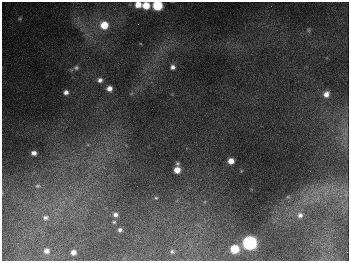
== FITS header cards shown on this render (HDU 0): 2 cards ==
NAXIS1  =                  347
NAXIS2  =                  259

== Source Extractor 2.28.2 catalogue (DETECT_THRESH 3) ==
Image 347 x 259 px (HDU 0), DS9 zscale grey, 1 PNG px = 1 image px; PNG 351 x 263 px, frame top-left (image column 1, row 259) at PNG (2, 2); no overlay
Background 674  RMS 50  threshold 149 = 3 sigma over >= 5 px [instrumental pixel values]
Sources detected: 30; all 30 listed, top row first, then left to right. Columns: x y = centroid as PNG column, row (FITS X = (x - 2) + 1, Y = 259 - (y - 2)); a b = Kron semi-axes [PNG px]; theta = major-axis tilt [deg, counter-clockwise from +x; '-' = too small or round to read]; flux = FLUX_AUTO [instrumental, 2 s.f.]
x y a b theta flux
138 5 6 5 - 4.0e+04
146 5 6 5 - 6.5e+04
157 5 6 6 - 2.5e+05
20 19 6 5 - 4.5e+03
138 24 2 2 - 2.3e+03
104 25 8 7 - 8.1e+04
309 30 7 4 -88 4.9e+03
173 67 6 6 - 1.3e+04
76 68 7 6 - 1.0e+04
100 80 7 6 - 1.4e+04
109 88 6 5 - 2.3e+04
66 92 6 5 - 1.4e+04
326 94 7 6 - 2.2e+04
34 153 5 4 - 1.5e+04
231 161 5 5 - 3.5e+04
178 163 6 5 - 6.8e+03
177 170 6 6 - 3.8e+04
37 186 7 5 27 7.0e+03
288 197 6 3 -17 3.7e+03
156 198 5 4 - 4.4e+03
115 214 6 5 - 1.3e+04
300 215 8 8 - 2.0e+04
45 218 8 6 2 1.2e+04
114 222 4 4 - 4.2e+03
120 230 4 4 - 9.0e+03
249 243 7 7 - 1.1e+06
234 249 6 6 - 1.2e+05
46 251 5 4 - 1.6e+04
73 252 5 4 - 1.8e+04
172 252 3 3 - 5.1e+03
At the frame edge (FLAGS 8, measured only in part): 3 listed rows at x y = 138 5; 146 5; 157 5